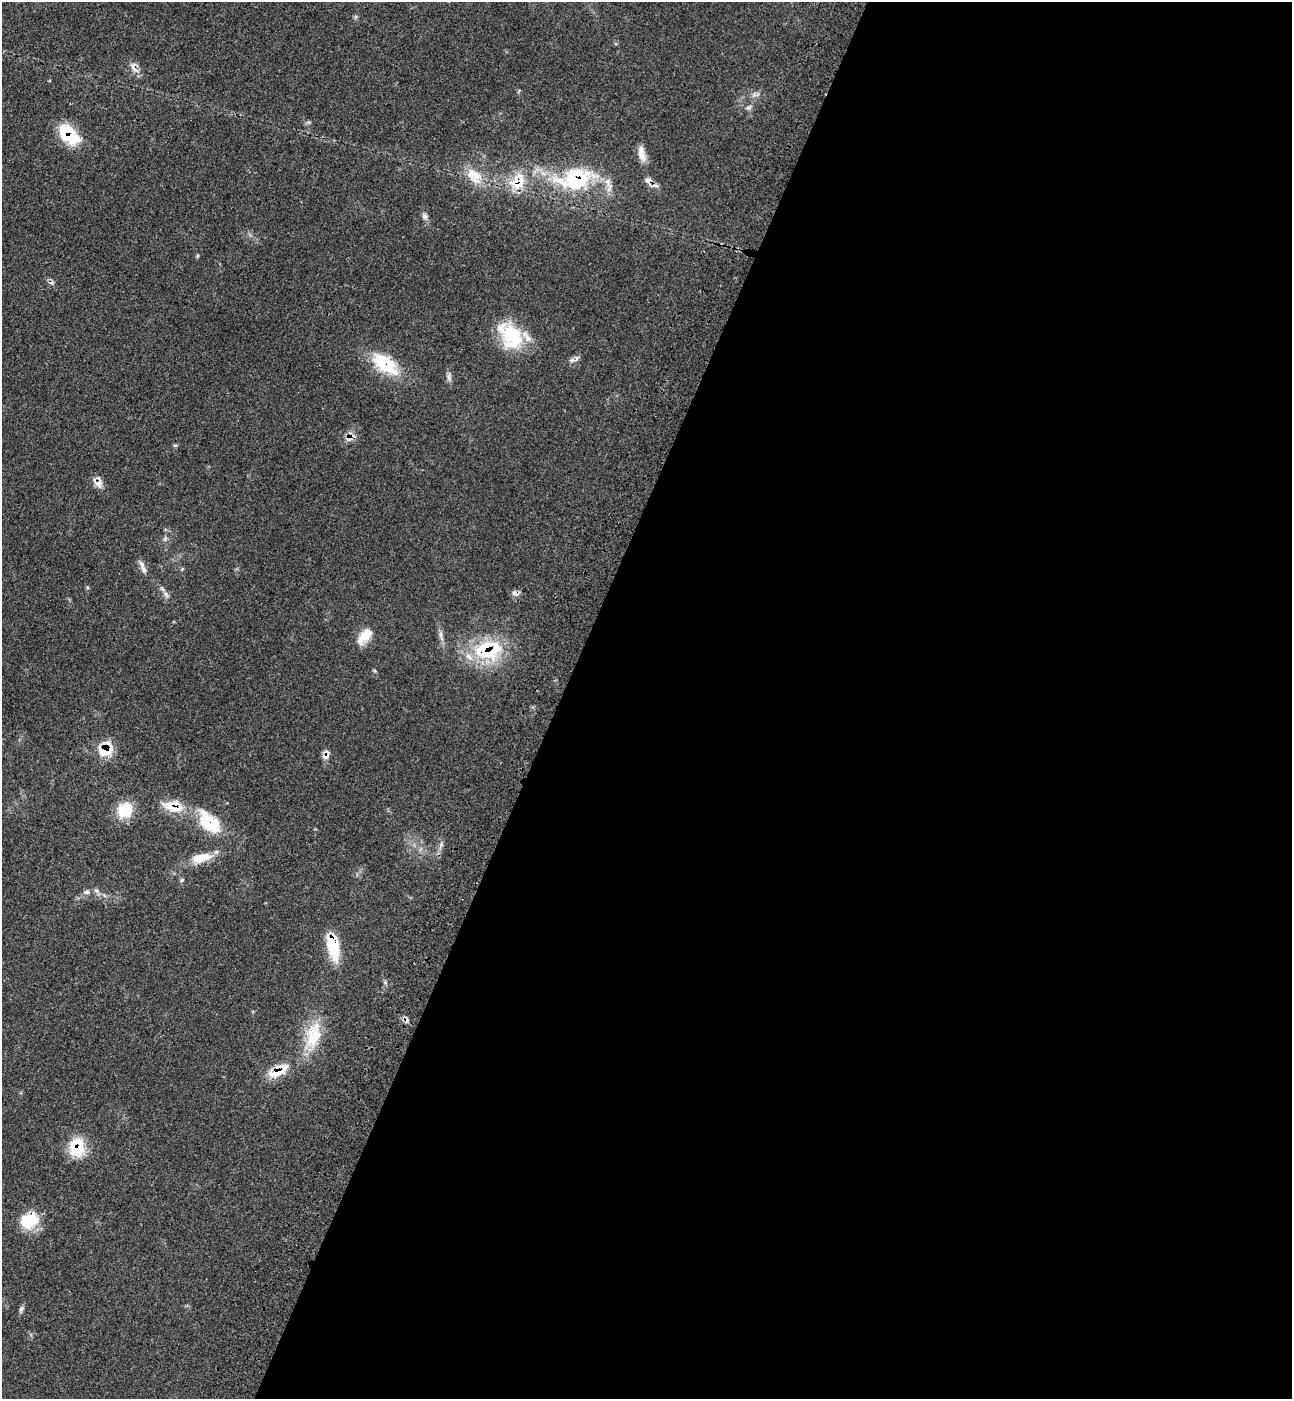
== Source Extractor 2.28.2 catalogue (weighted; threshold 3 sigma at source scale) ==
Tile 12 of 4 x 4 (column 4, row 3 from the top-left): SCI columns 4245-5534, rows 1455-2851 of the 5774 x 5700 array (HDU 1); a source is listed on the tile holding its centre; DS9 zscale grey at full resolution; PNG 1294 x 1401 px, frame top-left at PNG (2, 2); no overlay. Shown black and unused: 57% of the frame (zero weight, under 3 of 4 exposures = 6% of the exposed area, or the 3 px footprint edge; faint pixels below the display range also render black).
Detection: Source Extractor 2.28.2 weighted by HDU 2 'WHT'; one run over the whole footprint, this tile lists its part. Background 0.0713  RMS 0.0055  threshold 0.0245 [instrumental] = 3 sigma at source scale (4.5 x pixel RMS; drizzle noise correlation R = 1.50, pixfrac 1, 0.05/0.05 arcsec/px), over >= 5 px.
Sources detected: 42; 2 cosmic-ray / hot-pixel residue — not listed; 1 inside a brighter listed object's ellipse — not listed separately; the other 39 listed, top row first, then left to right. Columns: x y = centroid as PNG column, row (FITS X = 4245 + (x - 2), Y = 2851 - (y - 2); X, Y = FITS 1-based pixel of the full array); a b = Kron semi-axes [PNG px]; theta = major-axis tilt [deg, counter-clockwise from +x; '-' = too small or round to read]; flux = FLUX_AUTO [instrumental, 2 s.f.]
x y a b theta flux
134 68 19 6 -45 3.4
748 108 8 5 6 1.4
68 134 26 15 -46 24
642 153 22 8 -77 5.3
474 175 26 17 -47 12
575 179 54 29 11 50
648 181 11 9 -23 2.6
518 183 24 19 21 17
424 216 9 7 -57 1.8
197 256 6 4 71 0.62
510 335 37 24 -54 30
572 360 8 6 3 1.7
385 364 40 19 -37 24
448 377 11 5 -80 1.9
351 438 17 7 28 3.8
175 445 6 4 0 0.72
99 483 13 11 90 3.8
165 539 7 4 20 0.98
142 566 22 6 -66 3
182 569 5 4 - 0.61
514 593 8 4 82 1.3
166 594 9 6 -63 2
365 636 23 12 48 8.9
441 636 17 4 -76 2.7
488 650 40 26 11 39
105 750 18 14 35 14
326 757 11 7 25 2.4
173 807 36 13 -21 14
125 810 19 17 39 14
209 823 36 20 -46 23
202 858 27 11 14 11
182 880 6 4 46 0.82
87 892 8 5 1 1.5
333 946 26 11 -79 25
313 1035 40 20 77 20
278 1071 32 12 30 13
76 1147 23 19 -90 17
29 1220 25 19 28 16
21 1309 10 5 56 1.4
Overlapping masked pixels (flux is a lower limit): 17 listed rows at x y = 134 68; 68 134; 575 179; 648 181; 518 183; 385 364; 351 438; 99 483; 488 650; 105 750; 326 757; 173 807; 209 823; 333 946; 278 1071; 76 1147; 29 1220